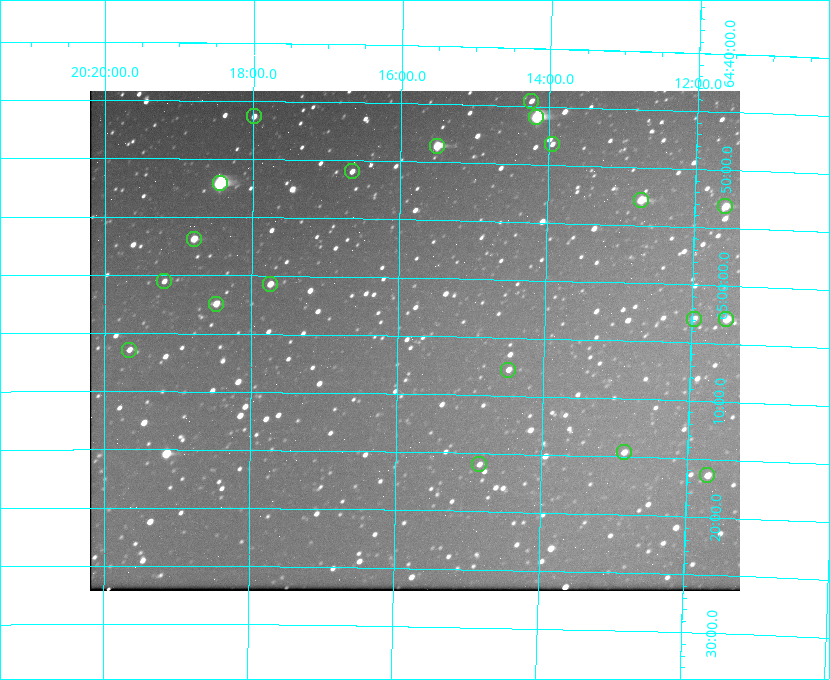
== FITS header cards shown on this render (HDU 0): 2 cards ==
NAXIS1  =                  650 / Width of table row in bytes
NAXIS2  =                  500 / Number of rows in table

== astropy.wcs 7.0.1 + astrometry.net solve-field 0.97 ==
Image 650 x 500 px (HDU 0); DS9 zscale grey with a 90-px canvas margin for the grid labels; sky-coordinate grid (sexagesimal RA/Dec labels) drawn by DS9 from the SOLVED WCS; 20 Tycho-2 reference stars matched to detected sources circled (green)
Header WCS: none
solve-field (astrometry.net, Tycho-2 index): SOLVED blind (the file carries no WCS)
Solved WCS: RA---TAN-SIP/DEC--TAN-SIP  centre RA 20:15:46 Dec +65:05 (303.94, +65.09 deg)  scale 5.17 arcsec/px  FOV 56.1' x 43.0'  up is +179 deg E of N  parity flipped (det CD > 0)
(file carries no celestial WCS; the grid is the blind solution)
Tycho-2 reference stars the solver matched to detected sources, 20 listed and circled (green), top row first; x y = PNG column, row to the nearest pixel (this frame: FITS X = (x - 90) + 1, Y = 500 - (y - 91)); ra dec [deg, ICRS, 3 dp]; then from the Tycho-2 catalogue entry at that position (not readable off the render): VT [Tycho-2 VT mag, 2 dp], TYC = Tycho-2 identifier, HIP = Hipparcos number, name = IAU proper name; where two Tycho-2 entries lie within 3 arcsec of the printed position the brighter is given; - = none
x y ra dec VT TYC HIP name
531 101 303.562 +64.742 10.88 4240-278-1 - -
254 116 304.497 +64.771 11.19 4241-1649-1 - -
536 117 303.544 +64.765 7.36 4240-620-1 99731 -
552 144 303.488 +64.804 11.29 4240-68-1 - -
437 146 303.878 +64.810 8.93 4240-794-1 - -
352 171 304.164 +64.849 10.65 4240-315-1 - -
220 183 304.612 +64.868 7.89 4241-1703-1 100101 -
641 200 303.184 +64.880 9.02 4240-488-1 - -
725 206 302.897 +64.886 9.40 4240-717-1 - -
194 239 304.698 +64.948 10.27 4241-1684-1 - -
164 281 304.798 +65.009 11.15 4241-1628-1 - -
270 284 304.437 +65.012 10.41 4241-1775-1 - -
216 304 304.620 +65.041 10.25 4241-1573-1 - -
694 319 302.992 +65.048 11.44 4240-88-1 - -
726 319 302.882 +65.048 10.25 4240-98-1 - -
129 350 304.916 +65.107 11.17 4241-1518-1 - -
508 370 303.620 +65.129 11.18 4240-34-1 - -
624 452 303.217 +65.244 11.17 4240-236-1 - -
479 464 303.713 +65.266 11.45 4240-564-1 - -
707 475 302.928 +65.273 10.74 4240-760-1 - -